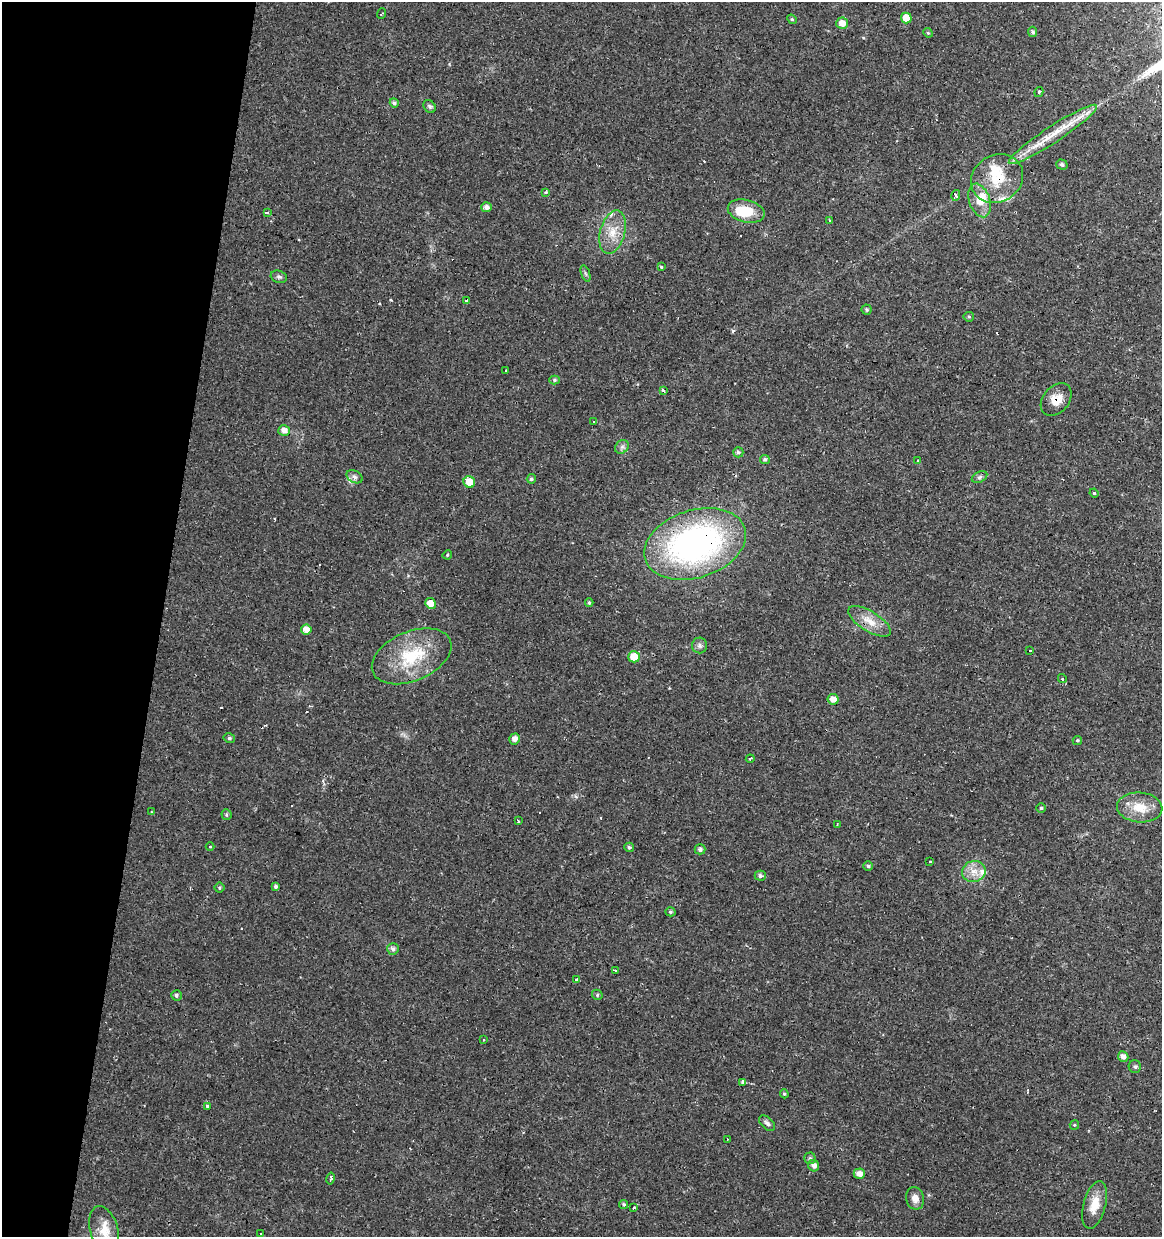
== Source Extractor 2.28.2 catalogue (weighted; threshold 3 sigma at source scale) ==
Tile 9 of 4 x 4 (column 1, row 3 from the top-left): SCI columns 221-1380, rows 1238-2472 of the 5142 x 4941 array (HDU 1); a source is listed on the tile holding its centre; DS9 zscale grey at full resolution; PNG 1164 x 1239 px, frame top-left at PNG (2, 2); each listed source drawn as its Kron ellipse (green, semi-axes under 4 px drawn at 4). Shown black and unused: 14% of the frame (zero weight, under 2 of 3 exposures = <1% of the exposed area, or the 3 px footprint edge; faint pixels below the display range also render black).
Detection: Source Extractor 2.28.2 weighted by HDU 2 'WHT'; one run over the whole footprint, this tile lists its part. Background 0.0224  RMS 0.0028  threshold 0.0127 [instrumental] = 3 sigma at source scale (4.5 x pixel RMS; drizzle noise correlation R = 1.50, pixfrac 1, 0.0396/0.0396 arcsec/px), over >= 5 px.
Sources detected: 120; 1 inside a brighter object's white glare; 16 cosmic-ray / hot-pixel residue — neither listed nor drawn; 6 inside a brighter listed object's ellipse — not listed separately; the other 97 listed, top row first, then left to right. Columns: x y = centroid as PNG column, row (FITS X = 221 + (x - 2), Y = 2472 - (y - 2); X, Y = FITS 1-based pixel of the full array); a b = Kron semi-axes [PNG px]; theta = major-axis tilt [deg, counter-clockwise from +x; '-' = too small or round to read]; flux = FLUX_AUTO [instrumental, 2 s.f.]
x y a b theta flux
381 14 5 2 - 0.24
906 18 5 5 - 3.9
792 19 5 4 - 0.4
842 23 6 5 - 2.5
1033 32 5 4 - 0.67
928 33 5 4 - 0.34
1039 92 5 4 - 0.34
394 103 4 4 - 0.81
430 106 7 5 -52 0.6
1053 134 52 8 33 8.4
1062 165 5 5 - 0.78
997 178 27 23 32 10
546 192 3 3 - 0.52
956 195 5 4 - 1
979 200 17 10 -71 4
487 207 5 5 - 1.3
746 211 19 11 -14 8.1
267 213 4 3 - 0.7
830 221 3 3 - 0.68
613 232 22 12 75 5.1
661 267 3 3 - 0.32
585 274 8 3 -71 0.52
279 277 8 6 -18 0.7
467 301 3 3 - 1.1
867 309 5 5 - 0.49
969 317 5 5 - 0.38
505 371 3 3 - 1.4
554 380 5 4 - 0.53
663 391 3 3 - 1.9
1056 399 18 13 50 3.9
594 421 3 2 - 0.51
284 430 6 5 - 2
622 447 7 6 - 0.77
738 452 5 5 - 0.59
765 459 5 4 - 0.62
918 460 3 3 - 0.86
355 477 8 6 -29 1
980 477 8 5 27 0.63
531 479 5 4 - 0.5
469 482 6 5 - 3.7
1094 493 4 4 - 0.42
695 544 52 34 18 87
447 555 5 4 - 0.31
589 602 4 3 - 0.43
430 603 6 5 - 2.9
870 621 24 10 -32 4.2
306 630 5 5 - 2.7
700 645 8 7 - 0.91
1030 650 3 3 - 0.87
412 656 42 24 23 16
634 657 6 5 - 5.3
1062 679 5 3 - 0.31
833 699 5 5 - 2
229 738 6 4 -14 0.52
515 739 5 5 - 1.4
1077 740 5 4 - 0.43
750 759 4 3 - 0.32
1140 807 23 15 -5 5.7
1041 808 4 4 - 0.39
152 812 3 2 - 0.33
226 815 5 5 - 0.47
518 821 4 2 - 0.56
837 824 4 2 - 0.21
210 847 4 3 - 0.21
629 847 5 4 - 0.55
700 849 5 5 - 0.91
930 862 3 3 - 0.78
868 866 5 5 - 0.46
974 871 12 10 14 2.9
760 876 5 5 - 0.74
276 886 4 4 - 0.58
219 888 5 5 - 0.43
670 912 5 4 - 0.46
393 949 6 5 - 0.95
616 971 3 3 - 2.8
577 980 4 3 - 1.8
176 995 5 5 - 0.72
597 995 5 5 - 0.42
484 1040 3 3 - 0.69
1123 1057 5 5 - 1.4
1135 1067 6 6 - 0.67
742 1082 4 4 - 0.92
784 1094 5 4 - 0.37
207 1106 3 3 - 1.6
767 1123 9 5 -45 0.83
1074 1125 5 4 - 0.35
727 1140 2 2 - 0.26
810 1158 5 5 - 0.54
814 1166 6 5 - 1.4
859 1174 5 5 - 1.6
330 1178 6 3 78 0.7
915 1198 11 9 -77 2
624 1204 4 4 - 0.46
1095 1205 24 11 75 4.8
634 1208 3 3 - 1
104 1230 24 14 -73 4.9
260 1233 3 3 - 0.76
Overlapping masked pixels (flux is a lower limit): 5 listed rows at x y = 1053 134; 997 178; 1056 399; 695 544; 870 621
Isophote crosses this tile's border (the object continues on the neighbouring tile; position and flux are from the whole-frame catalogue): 1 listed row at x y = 104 1230